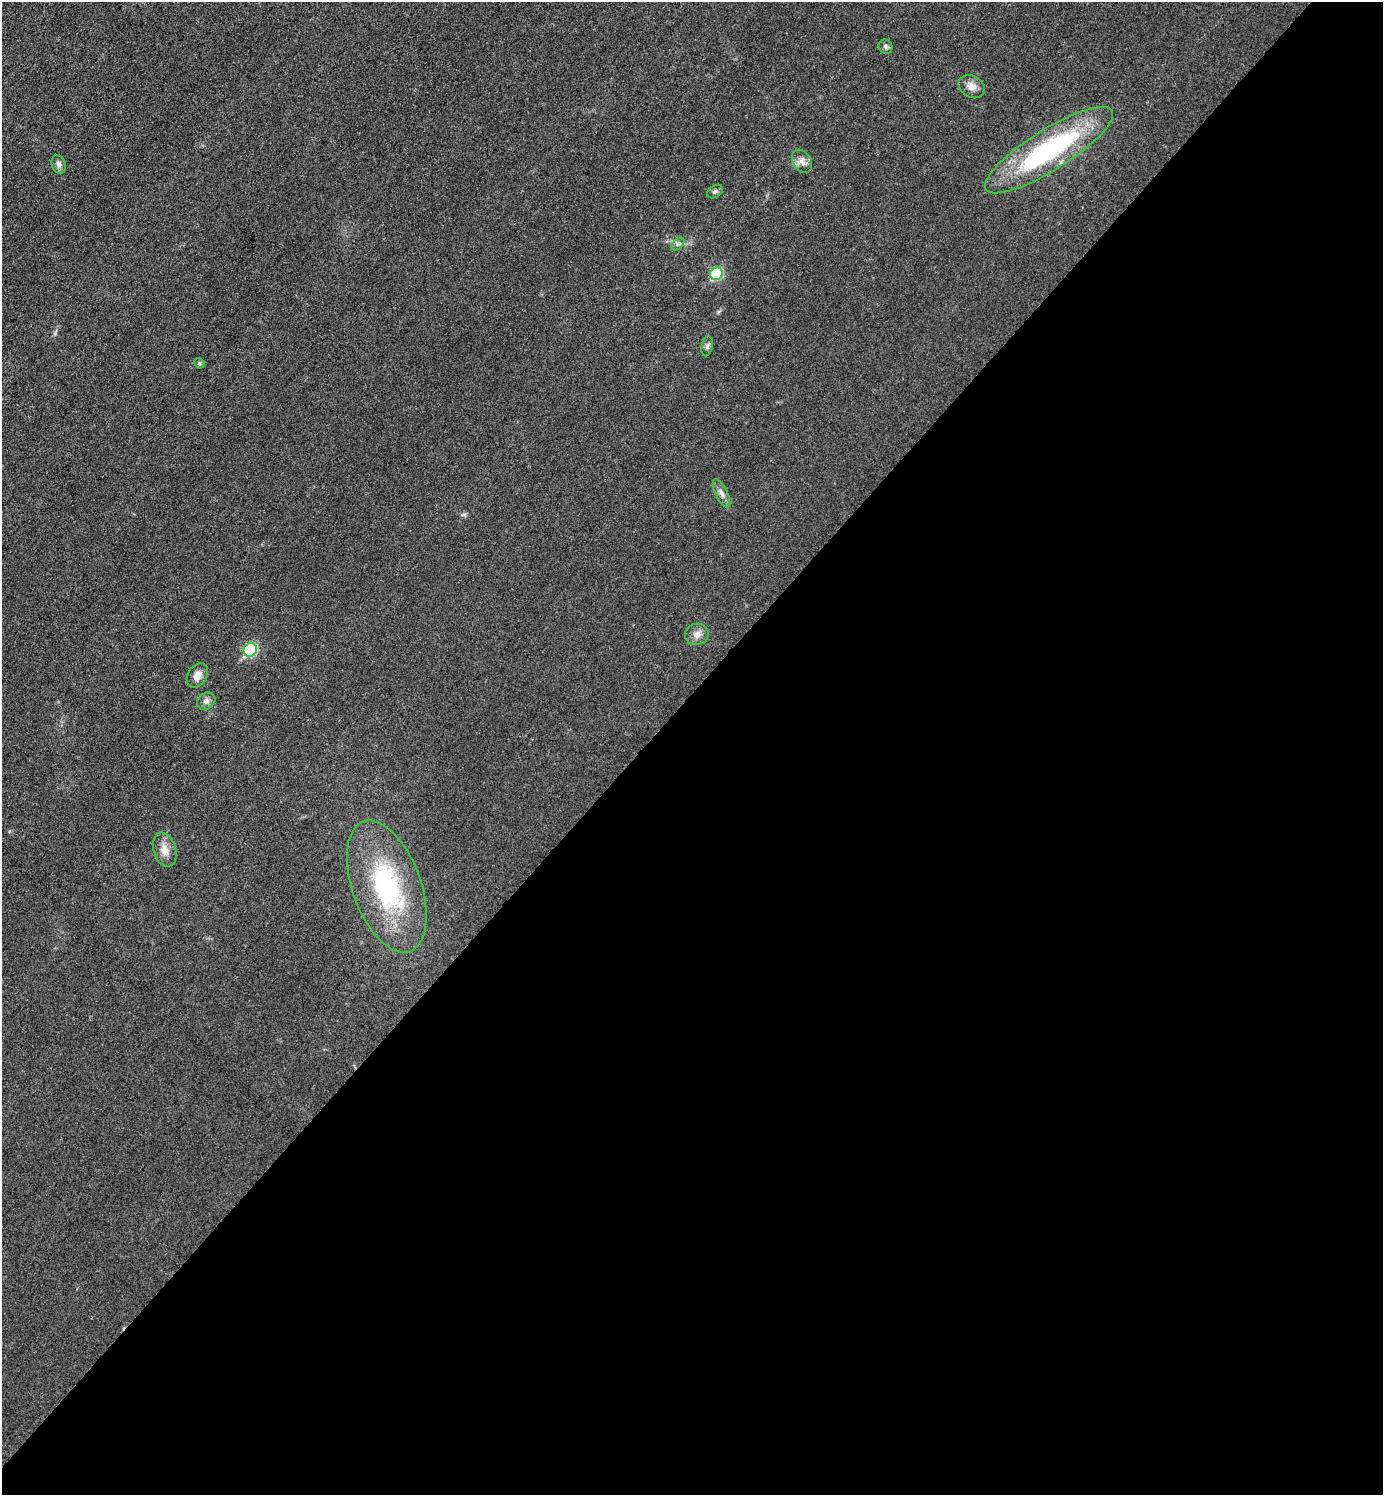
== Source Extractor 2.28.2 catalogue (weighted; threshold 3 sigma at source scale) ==
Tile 12 of 4 x 4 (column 4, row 3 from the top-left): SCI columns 4443-5823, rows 1497-2989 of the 5981 x 5980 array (HDU 1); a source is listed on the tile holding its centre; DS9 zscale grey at full resolution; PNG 1385 x 1497 px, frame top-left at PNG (2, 2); each listed source drawn as its Kron ellipse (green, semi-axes under 4 px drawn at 4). Shown black and unused: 54% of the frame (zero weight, under 3 of 4 exposures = <1% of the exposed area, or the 3 px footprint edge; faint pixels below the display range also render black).
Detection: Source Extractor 2.28.2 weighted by HDU 2 'WHT'; one run over the whole footprint, this tile lists its part. Background 0.0332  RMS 0.0048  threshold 0.0216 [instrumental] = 3 sigma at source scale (4.5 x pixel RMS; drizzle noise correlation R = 1.50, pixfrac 1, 0.05/0.05 arcsec/px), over >= 5 px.
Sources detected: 17; all 17 listed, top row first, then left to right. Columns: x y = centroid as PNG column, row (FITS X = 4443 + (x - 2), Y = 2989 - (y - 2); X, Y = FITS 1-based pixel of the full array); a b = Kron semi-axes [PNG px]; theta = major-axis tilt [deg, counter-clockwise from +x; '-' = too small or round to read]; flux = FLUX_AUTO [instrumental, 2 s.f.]
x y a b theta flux
886 47 7 6 - 1.2
972 86 13 10 -30 3.7
1049 150 74 20 32 80
802 161 12 9 -58 3.2
59 164 9 7 -71 1.9
715 191 8 5 36 1.1
678 244 8 4 44 1.1
716 274 7 6 - 34
707 346 10 5 79 1.4
199 363 5 5 - 0.96
721 493 16 6 -64 2.5
697 634 12 10 11 3.4
250 650 7 6 - 41
197 676 13 9 57 3.6
206 701 10 8 37 2.1
165 850 17 11 -72 4.9
387 886 69 34 -70 68